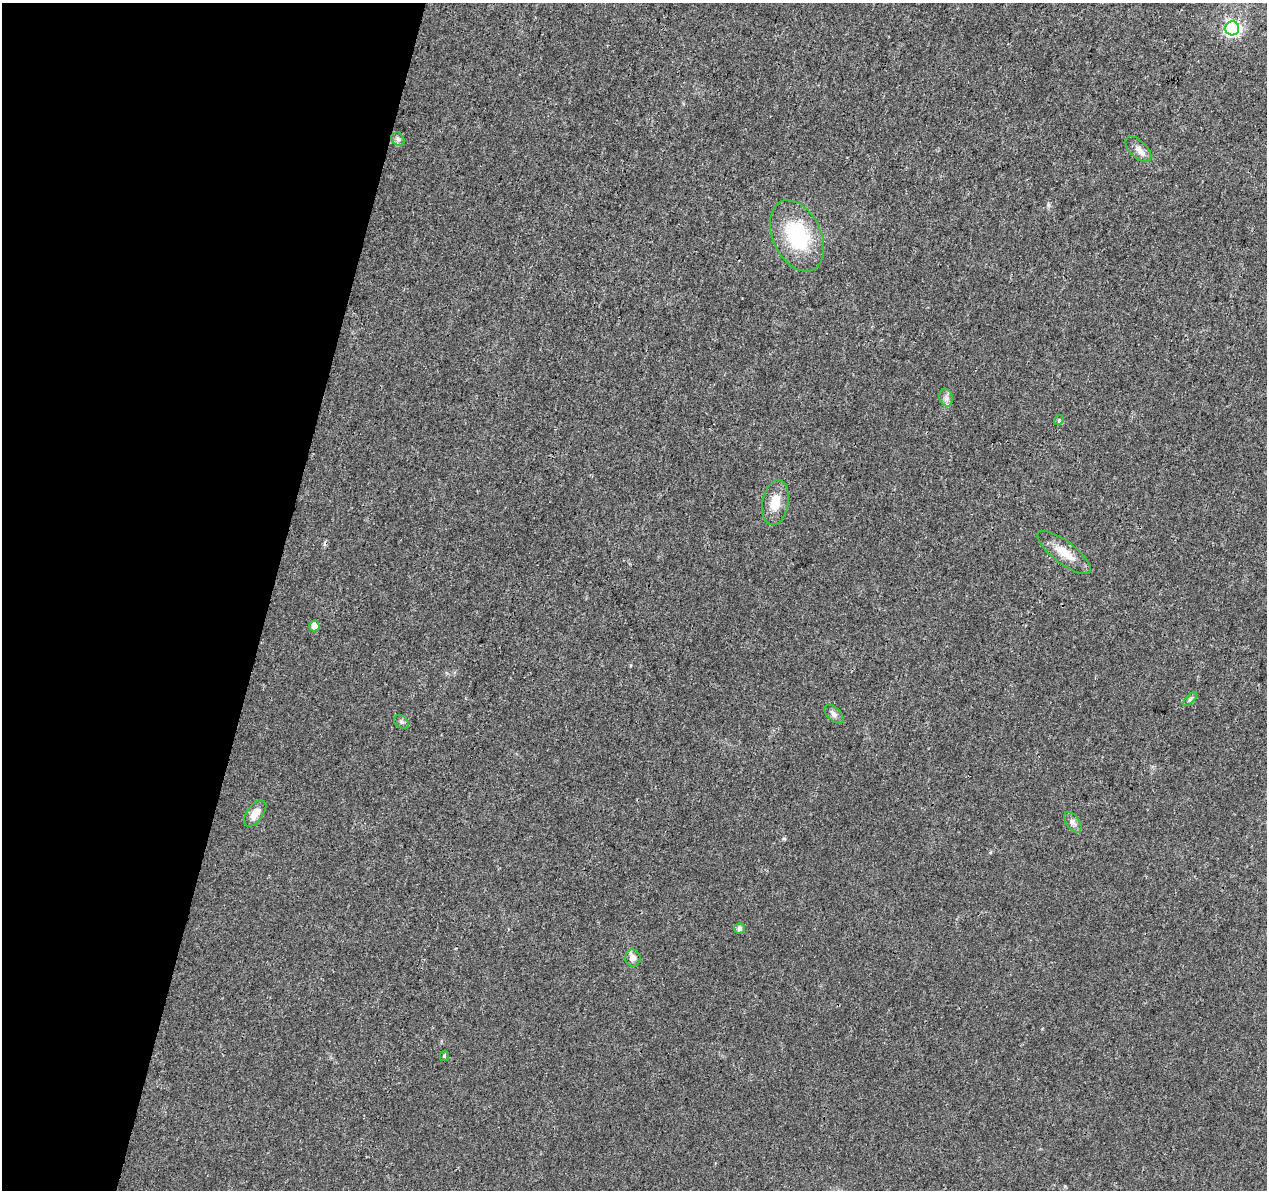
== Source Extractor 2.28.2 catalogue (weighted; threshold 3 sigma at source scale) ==
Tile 9 of 4 x 4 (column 1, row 3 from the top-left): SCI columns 1-1265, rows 1415-2602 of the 5076 x 5262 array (HDU 1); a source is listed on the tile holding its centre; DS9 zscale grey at full resolution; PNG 1269 x 1192 px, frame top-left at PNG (2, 3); each listed source drawn as its Kron ellipse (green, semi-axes under 4 px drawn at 4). Shown black and unused: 21% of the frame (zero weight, under 3 of 4 exposures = <1% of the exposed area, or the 3 px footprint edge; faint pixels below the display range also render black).
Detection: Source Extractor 2.28.2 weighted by HDU 2 'WHT'; one run over the whole footprint, this tile lists its part. Background 0.0223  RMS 0.003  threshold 0.0135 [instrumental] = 3 sigma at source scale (4.5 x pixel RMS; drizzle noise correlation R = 1.50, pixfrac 1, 0.0396/0.0396 arcsec/px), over >= 5 px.
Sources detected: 17; all 17 listed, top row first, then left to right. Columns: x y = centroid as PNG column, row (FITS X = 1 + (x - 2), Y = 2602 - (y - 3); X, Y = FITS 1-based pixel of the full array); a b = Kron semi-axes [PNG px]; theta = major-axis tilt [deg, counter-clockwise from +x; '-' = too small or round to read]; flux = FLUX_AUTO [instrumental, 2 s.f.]
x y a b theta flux
1232 28 7 7 - 67
398 139 7 6 - 0.75
1138 149 16 8 -44 2.1
797 236 38 24 -64 21
946 398 9 6 -75 1.2
1059 420 5 4 - 0.35
775 503 23 13 79 5.5
1064 553 32 11 -37 5.3
314 626 5 5 - 2.2
1190 699 9 3 45 0.58
834 714 12 6 -42 1.2
401 722 8 6 -41 0.73
255 813 15 8 54 3
1073 822 12 6 -54 1.2
740 929 5 5 - 0.93
633 958 8 7 - 1.8
444 1056 5 4 - 0.45